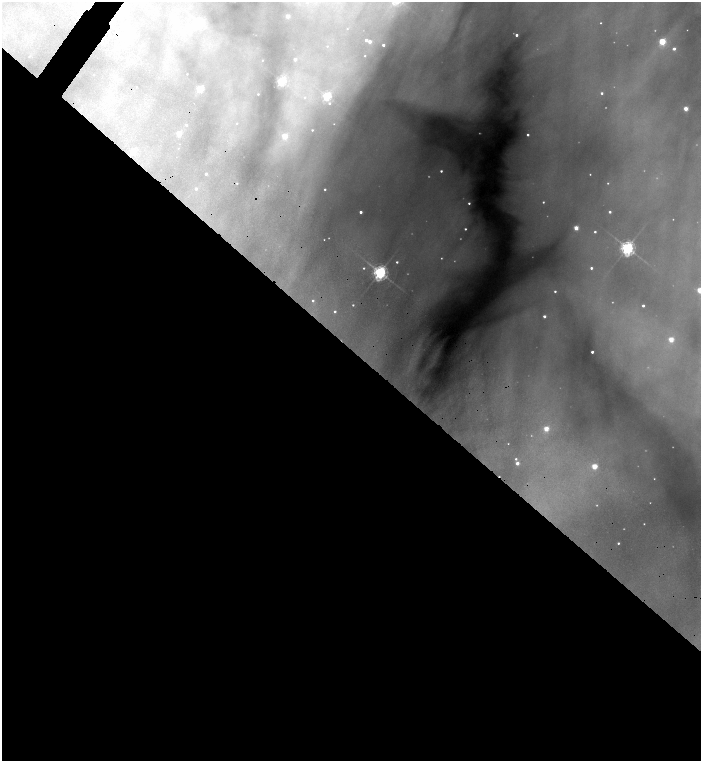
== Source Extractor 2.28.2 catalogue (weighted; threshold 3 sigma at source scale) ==
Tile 14 of 4 x 4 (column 2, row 4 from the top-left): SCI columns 1701-3097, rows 3-1520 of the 6054 x 6077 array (HDU 1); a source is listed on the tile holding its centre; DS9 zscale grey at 2 x 2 block average (1 PNG px = mean of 2 x 2 image px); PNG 703 x 763 px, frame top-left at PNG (2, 2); no overlay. Shown black and unused: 55% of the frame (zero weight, under 4 of 8 exposures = <1% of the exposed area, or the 3 px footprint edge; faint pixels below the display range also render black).
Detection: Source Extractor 2.28.2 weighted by HDU 2 'WHT'; one run over the whole footprint, this tile lists its part. Background 0.434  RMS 0.013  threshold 0.052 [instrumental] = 3 sigma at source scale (4.09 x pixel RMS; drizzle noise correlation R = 1.36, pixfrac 0.8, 0.05/0.05 arcsec/px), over >= 5 px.
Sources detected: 102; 30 too faint to see at this stretch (2 x 2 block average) — not listed; the other 72 listed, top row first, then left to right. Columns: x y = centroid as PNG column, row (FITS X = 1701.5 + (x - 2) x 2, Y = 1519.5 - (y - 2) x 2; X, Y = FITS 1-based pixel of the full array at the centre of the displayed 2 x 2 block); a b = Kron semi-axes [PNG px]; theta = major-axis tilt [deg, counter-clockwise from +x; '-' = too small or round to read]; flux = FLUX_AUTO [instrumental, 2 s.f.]
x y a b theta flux
307 2 4 3 - 4.3
288 16 2 2 - 31
200 23 4 3 - 370
601 23 2 2 - 2.8
347 29 2 2 - 1.4
516 35 2 2 - 12
366 40 2 2 - 15
370 41 2 2 - 29
662 41 3 3 - 240
383 45 2 2 - 13
327 46 3 3 - 2.5
674 49 3 2 - 18
365 56 2 2 - 2.7
295 59 2 2 - 20
262 60 2 2 - 1.3
187 74 2 2 - 1.5
94 75 2 2 - 0.93
281 81 3 3 - 480
136 87 2 2 - 1.9
200 89 3 3 - 190
602 93 2 2 - 8.3
258 94 2 2 - 2.3
327 96 3 3 - 400
305 97 4 4 - 6
329 103 3 3 - 5.7
686 109 3 2 - 67
237 123 3 3 - 3.2
334 124 3 3 - 3
186 125 2 2 - 5.1
312 130 2 2 - 3.3
179 134 3 3 - 74
528 135 2 2 - 8.7
284 136 4 4 - 100
178 148 2 2 - 1.4
133 151 3 3 - 90
441 171 2 2 - 7.9
206 174 2 2 - 11
590 174 2 2 - 2.6
237 183 2 2 - 2.4
608 183 3 3 - 3
196 189 3 3 - 11
325 189 2 2 - 4.2
543 202 2 2 - 4.4
469 203 2 2 - 7.1
361 212 2 2 - 16
610 212 2 2 - 8.7
576 228 3 3 - 77
465 229 2 2 - 5.9
595 232 2 2 - 6.8
324 240 2 2 - 1.9
627 248 4 4 - 1500
397 262 3 2 - 6.3
364 268 3 2 - 4.5
591 268 2 2 - 9.6
380 272 4 4 - 1700
700 290 3 3 - 150
555 291 2 2 - 6.7
313 301 3 3 - 8.4
353 305 2 2 - 3.7
643 306 2 2 - 13
335 312 3 3 - 7.3
544 316 2 2 - 17
671 339 3 3 - 93
592 352 2 2 - 15
546 429 3 3 - 87
508 444 2 2 - 1.8
516 459 2 2 - 5.2
517 463 2 2 - 30
594 466 3 3 - 120
654 479 2 2 - 2.2
644 524 2 2 - 2.4
618 543 2 2 - 5.4
Isophote crosses this tile's border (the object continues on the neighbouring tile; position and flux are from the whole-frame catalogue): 2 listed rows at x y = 307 2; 700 290
Diffuse or blended objects may show on this block-average render without a row.